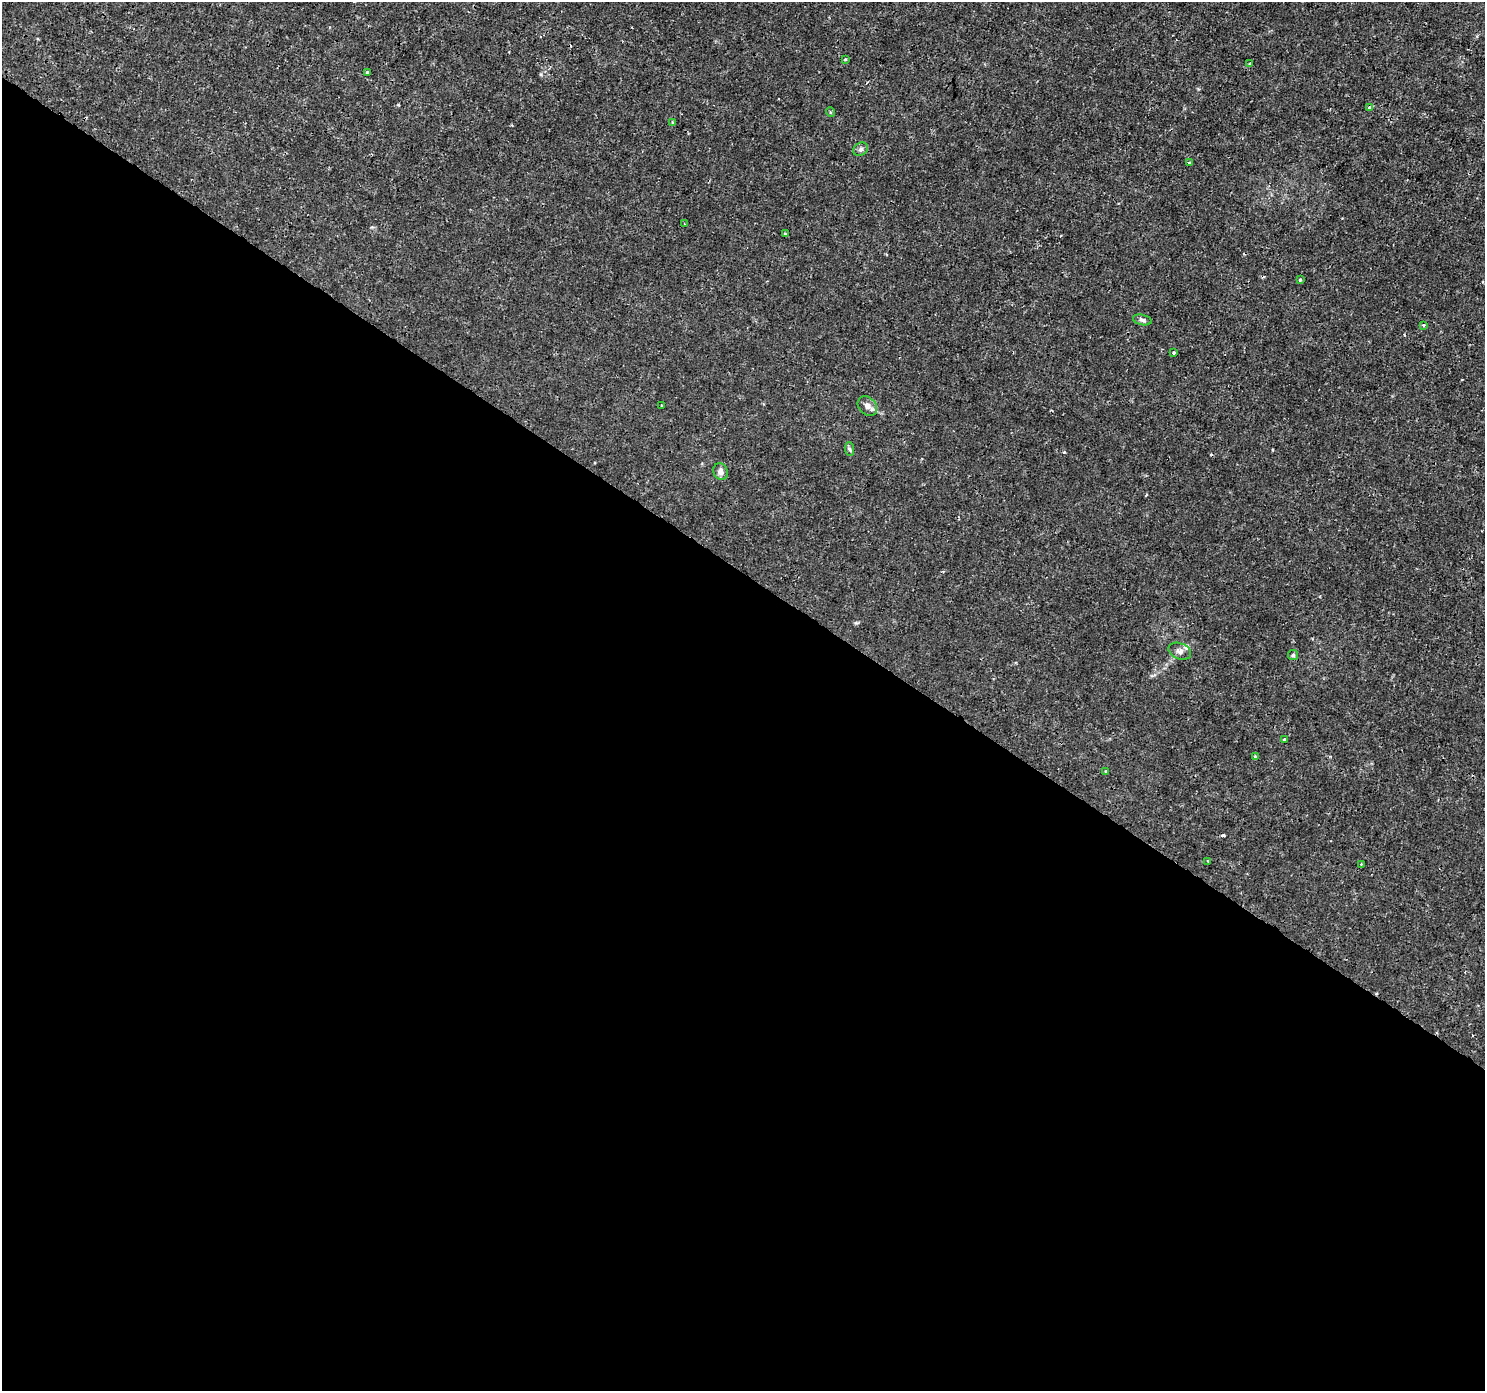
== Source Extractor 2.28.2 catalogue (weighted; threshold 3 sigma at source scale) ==
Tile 14 of 4 x 4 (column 2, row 4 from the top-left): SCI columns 1485-2967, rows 185-1573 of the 5941 x 5992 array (HDU 1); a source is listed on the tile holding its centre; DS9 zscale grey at full resolution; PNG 1487 x 1393 px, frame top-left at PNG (2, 2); each listed source drawn as its Kron ellipse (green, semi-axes under 4 px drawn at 4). Shown black and unused: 59% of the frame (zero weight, under 3 of 4 exposures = <1% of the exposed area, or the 3 px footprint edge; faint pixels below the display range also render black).
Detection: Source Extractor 2.28.2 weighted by HDU 2 'WHT'; one run over the whole footprint, this tile lists its part. Background 0.00167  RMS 8.2e-04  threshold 0.00368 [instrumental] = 3 sigma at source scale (4.5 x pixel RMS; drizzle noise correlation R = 1.50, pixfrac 1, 0.0396/0.0396 arcsec/px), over >= 5 px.
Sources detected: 28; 2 cosmic-ray / hot-pixel residue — neither listed nor drawn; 1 inside a brighter listed object's ellipse — not listed separately; the other 25 listed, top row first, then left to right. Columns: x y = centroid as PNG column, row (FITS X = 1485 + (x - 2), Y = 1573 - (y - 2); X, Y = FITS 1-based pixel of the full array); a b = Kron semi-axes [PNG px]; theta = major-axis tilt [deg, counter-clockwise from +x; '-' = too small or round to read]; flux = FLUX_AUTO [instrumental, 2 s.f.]
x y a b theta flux
845 59 3 3 - 0.11
1249 64 3 3 - 0.19
367 72 3 3 - 0.15
1369 107 3 3 - 0.087
830 112 5 3 - 0.079
673 123 4 3 - 0.13
861 149 8 6 32 0.21
1189 163 4 2 - 0.061
684 224 3 2 - 0.057
785 233 3 3 - 0.099
1300 280 3 3 - 0.16
1142 320 9 5 -13 0.2
1423 325 3 3 - 0.086
1173 353 3 3 - 0.087
662 405 3 2 - 0.082
867 406 11 8 -47 0.4
849 449 7 4 -87 0.14
721 471 8 7 - 0.38
1180 651 12 8 -21 0.36
1293 655 5 5 - 0.14
1285 740 4 3 - 0.24
1255 756 4 3 - 0.081
1105 771 3 3 - 0.082
1208 861 3 2 - 0.08
1361 864 2 2 - 0.07
Unlisted compact peaks at least as high as the median listed source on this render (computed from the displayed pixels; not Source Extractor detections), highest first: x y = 1064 452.